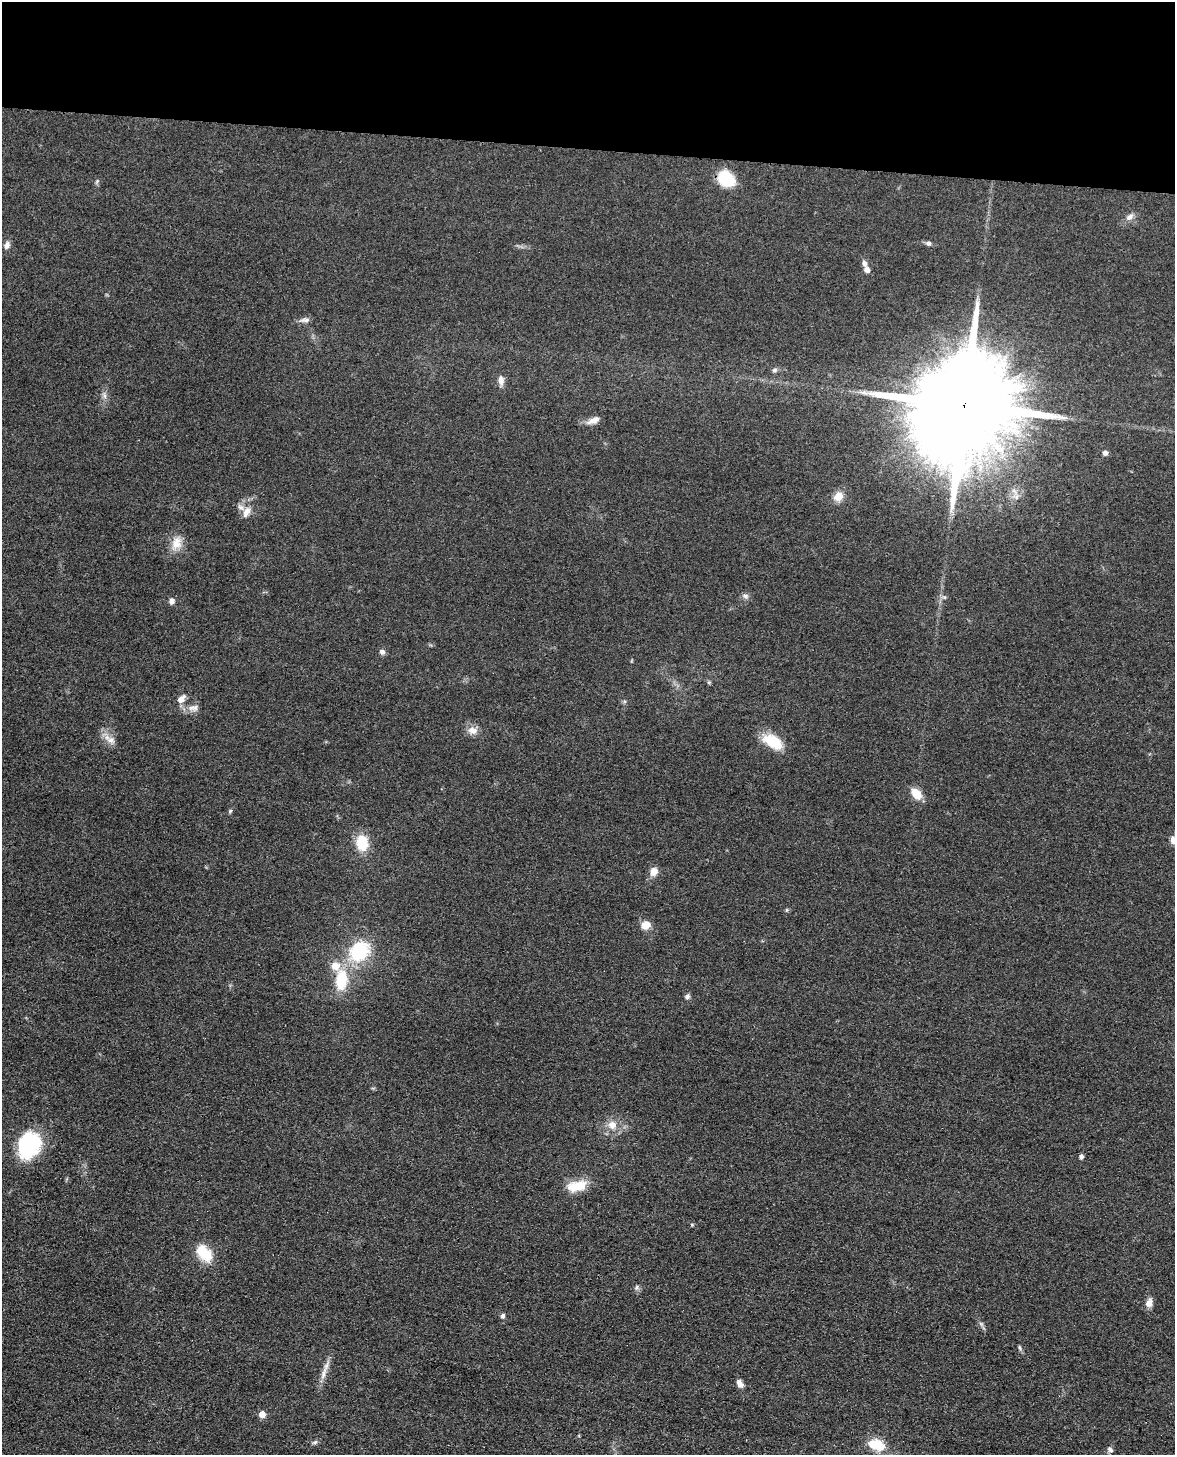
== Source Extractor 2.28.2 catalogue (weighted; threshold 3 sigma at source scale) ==
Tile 3 of 4 x 3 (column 3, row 1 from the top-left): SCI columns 2367-3539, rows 3062-4514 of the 4869 x 4885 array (HDU 1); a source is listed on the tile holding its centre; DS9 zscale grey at full resolution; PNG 1177 x 1457 px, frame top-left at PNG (2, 2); no overlay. Shown black and unused: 10% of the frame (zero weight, under 3 of 4 exposures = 9% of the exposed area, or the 3 px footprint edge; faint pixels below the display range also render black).
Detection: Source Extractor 2.28.2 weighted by HDU 2 'WHT'; one run over the whole footprint, this tile lists its part. Background 0.0534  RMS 0.0086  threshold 0.0388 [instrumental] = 3 sigma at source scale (4.5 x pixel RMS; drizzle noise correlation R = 1.50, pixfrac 1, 0.05/0.05 arcsec/px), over >= 5 px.
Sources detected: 56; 2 inside a brighter listed object's ellipse — not listed separately; the other 54 listed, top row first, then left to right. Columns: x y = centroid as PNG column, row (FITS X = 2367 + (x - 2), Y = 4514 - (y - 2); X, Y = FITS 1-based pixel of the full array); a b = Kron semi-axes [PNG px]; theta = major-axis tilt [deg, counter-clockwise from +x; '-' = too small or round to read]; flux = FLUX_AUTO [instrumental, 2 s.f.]
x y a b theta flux
726 179 19 15 -38 27
97 181 7 4 58 1.3
1129 217 11 7 38 4.3
928 243 7 6 - 2.5
7 245 10 7 70 3.6
864 263 8 6 -67 3
867 270 7 6 - 4.3
305 320 15 6 4 3.5
775 370 7 6 - 2
501 380 13 7 -87 4.8
104 396 9 4 -81 2.6
964 404 34 22 76 31000
593 420 17 7 24 6.2
1105 453 6 6 - 2.6
838 496 12 10 41 9.5
246 512 16 9 64 6.8
176 543 20 14 71 12
745 596 10 6 -2 2.7
944 597 6 4 -42 1.5
171 601 7 6 - 3.7
382 652 8 6 -41 2.7
709 682 6 4 18 1
181 699 11 7 45 6.1
191 708 12 9 -17 6
473 730 12 10 -4 6.9
111 740 14 10 -31 6.6
773 741 25 13 -32 24
916 794 13 9 -52 13
230 811 6 5 - 1.3
1173 840 11 7 -84 4.5
362 843 15 12 -82 26
654 871 10 8 59 7.2
787 910 6 4 89 0.99
646 925 12 10 23 7.9
359 951 18 14 45 62
341 980 28 15 87 31
687 996 7 6 - 2.2
612 1125 12 11 - 8.8
29 1145 28 22 69 69
1081 1156 6 5 - 2.1
576 1186 24 12 11 19
692 1225 5 4 - 1
204 1253 24 15 -48 21
637 1287 8 6 59 2.3
1149 1303 12 8 67 5.3
502 1316 5 5 - 2.6
981 1324 7 4 -18 1.5
1019 1347 8 3 -71 1.4
324 1373 21 7 74 7.4
740 1384 11 7 -57 4.1
262 1414 5 5 - 11
315 1442 9 4 27 1.8
877 1445 13 8 -16 30
1110 1449 9 6 -35 2.5
Overlapping masked pixels (flux is a lower limit): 1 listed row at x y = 964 404
Isophote crosses this tile's border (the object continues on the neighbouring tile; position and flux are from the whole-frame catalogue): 1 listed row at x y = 1173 840